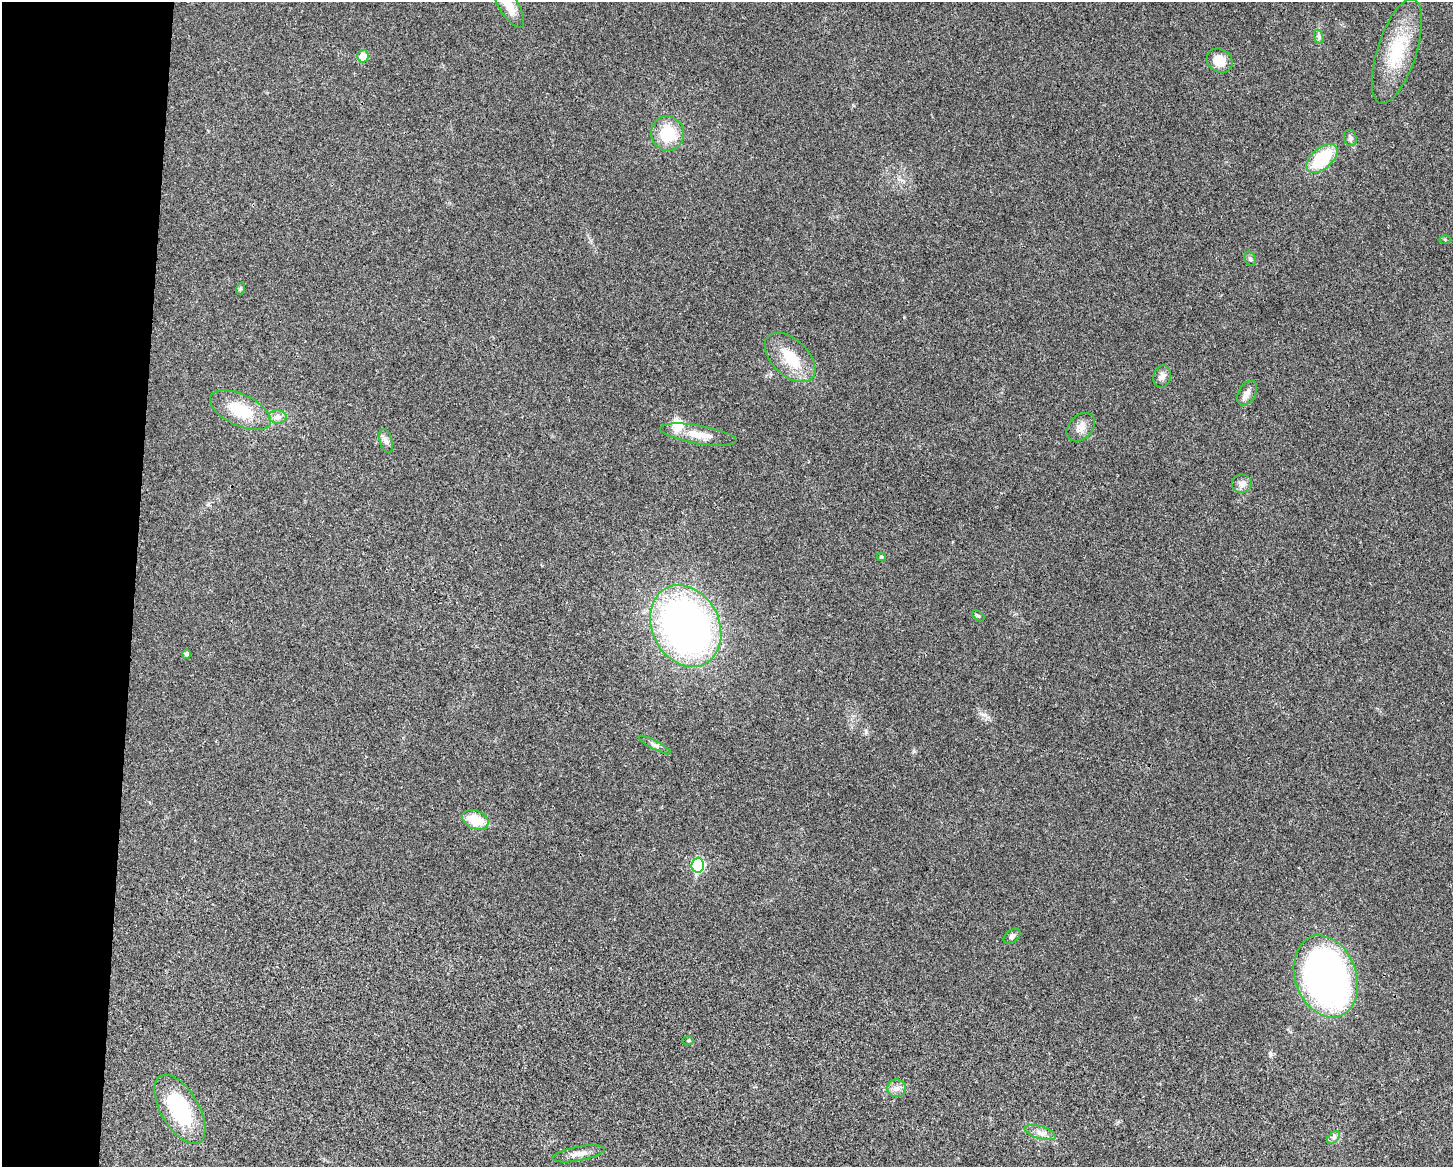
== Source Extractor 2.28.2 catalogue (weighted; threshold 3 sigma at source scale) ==
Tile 4 of 3 x 4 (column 1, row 2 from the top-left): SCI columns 229-1679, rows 2335-3499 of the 4695 x 4670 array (HDU 1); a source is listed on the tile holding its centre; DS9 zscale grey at full resolution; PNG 1455 x 1169 px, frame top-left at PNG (2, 2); each listed source drawn as its Kron ellipse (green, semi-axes under 4 px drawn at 4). Shown black and unused: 9% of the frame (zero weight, under 3 of 4 exposures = <1% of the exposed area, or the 3 px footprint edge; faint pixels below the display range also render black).
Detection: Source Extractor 2.28.2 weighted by HDU 2 'WHT'; one run over the whole footprint, this tile lists its part. Background 0.0242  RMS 0.0047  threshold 0.021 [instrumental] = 3 sigma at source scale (4.5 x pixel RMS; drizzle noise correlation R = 1.50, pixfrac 1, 0.05/0.05 arcsec/px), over >= 5 px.
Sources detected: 36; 1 inside a brighter listed object's ellipse — not listed separately; the other 35 listed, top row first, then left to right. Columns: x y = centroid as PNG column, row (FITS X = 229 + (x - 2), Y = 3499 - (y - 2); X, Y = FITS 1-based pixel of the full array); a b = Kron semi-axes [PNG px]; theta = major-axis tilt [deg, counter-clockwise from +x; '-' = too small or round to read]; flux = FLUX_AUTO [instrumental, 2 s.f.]
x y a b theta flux
508 5 26 9 -59 7.5
1319 37 7 4 -72 1.1
1397 51 54 19 72 24
363 56 6 6 - 5.6
1220 61 13 11 -34 7.4
668 133 17 16 - 17
1350 138 8 6 -76 1.3
1322 158 18 10 42 24
1445 240 6 4 -1 0.55
1250 259 7 5 -68 0.99
240 289 6 4 72 0.58
790 357 30 18 -43 15
1162 376 11 8 73 2.3
1247 393 13 8 58 3
240 410 33 15 -25 17
278 417 9 6 0 2.1
1081 427 16 11 45 3.8
698 435 38 9 -10 8.4
386 441 12 6 -73 1.8
1242 483 10 9 - 3
881 557 4 4 - 0.74
978 616 7 4 -35 0.64
686 626 43 33 -62 220
186 654 4 4 - 1.2
655 745 18 4 -28 1.5
475 820 14 9 -22 12
698 865 7 6 - 40
1012 936 9 6 39 1.3
1326 976 42 30 -70 220
688 1041 6 4 0 0.55
897 1088 9 9 - 2.5
180 1109 38 19 -59 37
1040 1133 16 6 -17 2.7
1333 1137 8 5 46 1.2
578 1154 26 7 11 3.9
Isophote crosses this tile's border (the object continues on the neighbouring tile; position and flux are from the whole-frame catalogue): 1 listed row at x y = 508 5
Unlisted compact peaks at least as high as the median listed source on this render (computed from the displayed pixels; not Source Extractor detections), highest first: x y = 866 732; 985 715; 914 751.